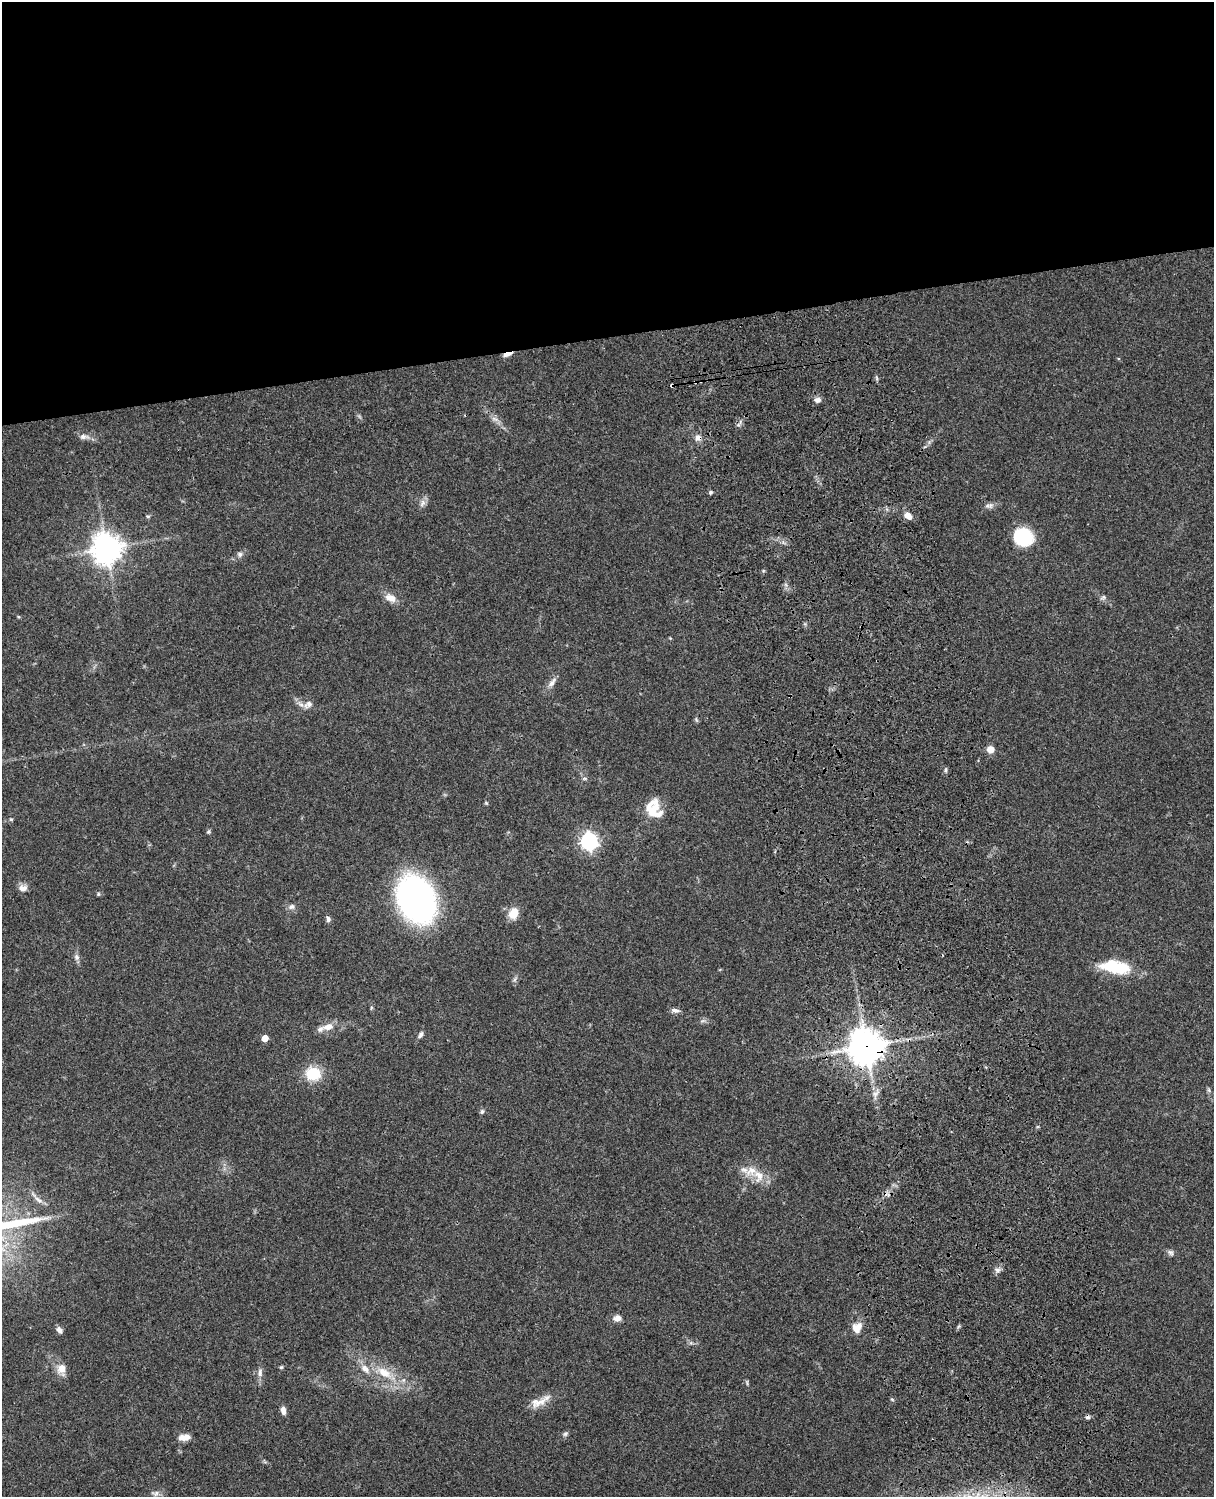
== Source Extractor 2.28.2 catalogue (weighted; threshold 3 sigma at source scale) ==
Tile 2 of 4 x 3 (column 2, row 1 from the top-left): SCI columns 1334-2545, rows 3268-4762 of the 5087 x 4926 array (HDU 1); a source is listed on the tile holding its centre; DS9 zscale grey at full resolution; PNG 1216 x 1499 px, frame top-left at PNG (2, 2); no overlay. Shown black and unused: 23% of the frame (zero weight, under 3 of 4 exposures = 6% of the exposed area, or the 3 px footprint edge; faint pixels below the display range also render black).
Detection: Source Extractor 2.28.2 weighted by HDU 2 'WHT'; one run over the whole footprint, this tile lists its part. Background 0.0811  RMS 0.0059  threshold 0.0265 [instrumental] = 3 sigma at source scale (4.5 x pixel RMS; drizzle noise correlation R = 1.50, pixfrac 1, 0.05/0.05 arcsec/px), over >= 5 px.
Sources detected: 73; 5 cosmic-ray / hot-pixel residue — not listed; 5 inside a brighter listed object's ellipse — not listed separately; the other 63 listed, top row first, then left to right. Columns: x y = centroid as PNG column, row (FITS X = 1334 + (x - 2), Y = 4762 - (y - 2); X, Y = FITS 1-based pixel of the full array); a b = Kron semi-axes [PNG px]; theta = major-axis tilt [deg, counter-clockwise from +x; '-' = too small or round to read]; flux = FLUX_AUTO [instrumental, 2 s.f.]
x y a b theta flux
508 354 11 4 16 3.8
877 378 6 4 -71 0.9
695 382 5 4 - 1
817 400 9 7 12 2.4
495 419 10 5 -26 2.4
84 437 14 7 -1 3.2
698 438 9 8 - 3
710 492 6 4 47 0.94
422 503 11 7 61 2.6
990 505 9 7 53 2.1
148 516 6 4 -18 0.8
908 516 10 7 -45 3.9
1023 536 17 15 -26 36
107 548 10 9 - 830
240 554 7 7 - 1.8
1104 597 7 4 90 1.1
390 598 15 9 -25 5.4
552 682 16 7 53 3.5
308 704 14 9 35 3.6
696 720 8 4 -67 0.85
990 749 8 7 - 4.5
946 770 6 4 89 0.91
584 778 7 3 -1 0.94
486 803 5 4 - 0.71
655 808 26 15 89 10
11 819 5 4 - 0.66
209 832 6 5 - 0.89
589 841 7 7 - 200
23 888 11 8 -6 3.6
98 894 5 5 - 0.74
416 899 29 21 -67 280
292 907 9 7 13 2.2
513 913 14 11 65 7.7
328 919 8 5 -80 1.7
77 957 8 7 - 2
1116 967 35 14 -9 27
515 979 7 4 71 1.2
675 1010 11 6 -19 2.1
703 1021 9 3 5 1.2
328 1027 16 9 14 6
420 1035 9 5 58 1.7
265 1038 5 5 - 8.3
866 1046 12 11 - 1000
313 1074 16 15 - 17
1209 1090 7 4 -89 1
482 1111 7 5 73 1.2
758 1176 20 13 -71 9.4
38 1200 13 6 -34 3
1171 1252 8 7 - 1.8
997 1270 8 6 -3 1.9
617 1318 10 7 7 3.2
857 1328 15 12 50 6
59 1330 8 6 -50 2.2
281 1367 5 5 - 0.78
62 1369 14 11 -83 6.3
260 1373 12 7 85 2.9
384 1373 23 12 -31 13
747 1382 8 3 -85 0.78
540 1402 35 7 33 6.9
283 1410 10 6 -79 2.7
565 1434 7 5 28 1.2
184 1437 14 7 4 4.7
155 1493 11 7 2 2.3
Overlapping masked pixels (flux is a lower limit): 4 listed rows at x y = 508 354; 695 382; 698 438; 866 1046